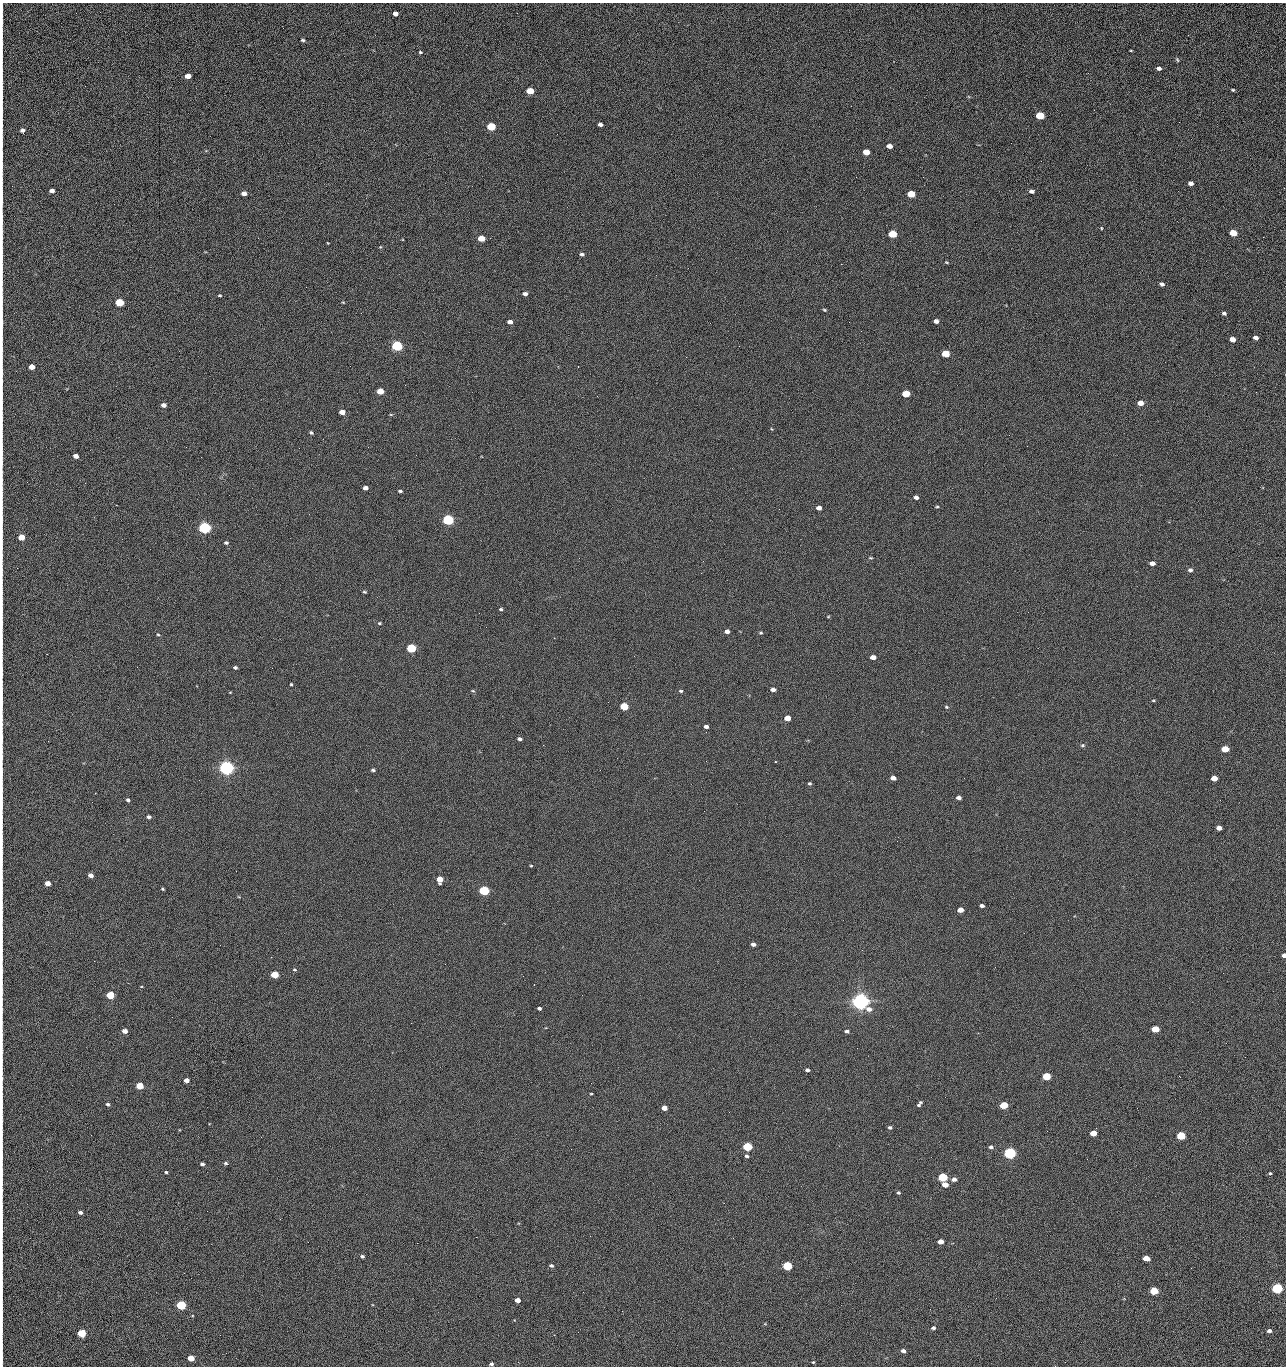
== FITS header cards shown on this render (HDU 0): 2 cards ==
NAXIS1  =                 1284 /fastest changing axis
NAXIS2  =                 1364 /next to fastest changing axis

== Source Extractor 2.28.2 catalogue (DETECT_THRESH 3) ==
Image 1284 x 1364 px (HDU 0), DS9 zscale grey, 1 PNG px = 1 image px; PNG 1288 x 1368 px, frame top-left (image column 1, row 1364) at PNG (2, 3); no overlay
Background 125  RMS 14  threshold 43.3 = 3 sigma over >= 5 px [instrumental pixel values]
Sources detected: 225; all 225 listed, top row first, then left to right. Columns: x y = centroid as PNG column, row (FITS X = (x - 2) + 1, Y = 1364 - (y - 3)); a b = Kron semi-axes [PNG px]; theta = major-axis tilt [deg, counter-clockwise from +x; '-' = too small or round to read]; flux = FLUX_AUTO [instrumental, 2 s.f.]
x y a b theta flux
2 9 18 2 90 2.6e+03
395 13 4 4 - 4.7e+03
2 32 15 2 90 3.1e+03
1188 35 2 2 - 1.3e+03
303 40 4 3 - 1.4e+03
1131 50 3 2 - 7.9e+02
420 52 4 4 - 1.1e+03
2 55 9 2 90 1.6e+03
1177 60 6 4 -68 1.3e+03
1159 68 5 4 - 2.9e+03
188 76 5 4 - 8.8e+03
2 81 19 2 90 3.8e+03
1233 90 4 3 - 1.1e+03
530 91 5 4 - 2.4e+04
2 111 21 2 90 3.7e+03
1040 116 5 4 - 4.5e+04
1179 122 2 2 - 1.1e+03
600 124 5 4 - 3.4e+03
491 126 5 4 - 5.5e+04
22 130 5 4 - 3.2e+03
2 138 12 2 90 2.4e+03
889 146 5 4 - 6.4e+03
866 152 5 4 - 1.6e+04
1041 161 2 2 - 1.8e+03
2 166 20 2 90 3.8e+03
856 177 2 2 - 2.3e+03
923 177 2 2 - 1.8e+04
1191 183 5 4 - 3.8e+03
52 191 4 4 - 4.8e+03
1032 191 5 4 - 2.6e+03
244 193 5 4 - 6.0e+03
2 194 17 2 90 3.1e+03
911 194 5 4 - 2.9e+04
2 222 11 2 90 2.1e+03
1101 228 3 3 - 7.6e+02
1233 233 5 4 - 2.5e+04
892 234 5 4 - 4.3e+04
1263 237 2 2 - 8.6e+02
481 238 5 4 - 2.1e+04
328 243 3 2 - 6.3e+02
380 247 5 4 - 8.0e+02
2 254 17 2 90 2.6e+03
582 254 5 4 - 2.0e+03
947 262 5 3 - 8.7e+02
841 264 2 2 - 2.7e+04
656 275 2 2 - 5.9e+02
1162 284 5 4 - 2.8e+03
306 287 2 2 - 6.9e+02
525 294 5 4 - 3.4e+03
220 295 4 3 - 9.5e+02
119 302 5 4 - 5.3e+04
343 302 5 3 - 7.8e+02
824 310 5 3 - 1.0e+03
1224 313 5 4 - 2.2e+03
936 321 4 4 - 3.9e+03
2 322 14 2 90 2.5e+03
510 322 5 4 - 5.0e+03
849 322 2 2 - 7.3e+02
710 323 2 2 - 3.4e+03
1256 338 5 4 - 4.5e+03
1232 339 5 4 - 9.9e+03
397 346 5 5 - 1.6e+05
739 346 2 2 - 4.6e+02
945 353 5 4 - 4.1e+04
350 366 2 2 - 2.4e+03
31 367 5 4 - 1.1e+04
2 373 15 2 90 2.6e+03
380 391 5 4 - 2.0e+04
1256 392 3 2 - 1.3e+03
906 394 5 4 - 3.4e+04
1140 403 5 4 - 9.9e+03
163 405 5 4 - 4.9e+03
342 412 5 4 - 9.7e+03
2 419 9 2 90 1.3e+03
311 433 4 3 - 1.5e+03
1009 435 2 2 - 3.3e+03
1027 446 2 2 - 4.5e+02
186 447 2 2 - 2.9e+03
2 453 9 2 90 1.8e+03
76 456 4 4 - 6.1e+03
85 483 3 2 - 1.0e+03
365 488 4 4 - 5.4e+03
400 491 5 3 - 1.7e+03
916 497 4 4 - 3.4e+03
937 507 4 3 - 9.9e+02
819 508 5 4 - 4.9e+03
779 509 2 2 - 4.2e+02
2 520 13 2 90 2.0e+03
448 520 5 5 - 2.0e+05
204 528 5 5 - 3.3e+05
21 537 5 4 - 2.0e+04
226 543 5 4 - 1.8e+03
2 546 9 2 90 1.6e+03
870 558 6 3 -8 9.9e+02
1152 563 5 4 - 5.6e+03
1190 570 5 4 - 2.4e+03
364 592 5 3 - 1.2e+03
501 609 4 3 - 1.5e+03
828 616 5 3 - 8.8e+02
379 623 4 3 - 1.1e+03
727 631 5 4 - 5.2e+03
761 633 5 4 - 1.2e+03
158 635 4 3 - 9.2e+02
411 648 5 4 - 9.3e+04
873 657 5 4 - 7.6e+03
235 667 4 3 - 2.0e+03
291 684 3 3 - 1.0e+03
773 689 5 4 - 4.3e+03
473 691 5 3 - 9.0e+02
681 691 5 4 - 1.4e+03
230 693 3 2 - 1.4e+03
1153 700 4 3 - 9.0e+02
2 701 16 2 90 2.6e+03
624 706 5 4 - 5.1e+04
946 707 5 4 - 1.2e+03
787 718 5 4 - 1.5e+04
706 726 4 3 - 3.5e+03
706 732 3 2 - 7.8e+02
2 738 14 2 90 2.2e+03
519 739 4 3 - 2.5e+03
543 745 2 2 - 3.3e+03
1082 745 6 5 - 1.6e+03
1225 749 5 4 - 2.8e+04
2 757 9 2 90 1.5e+03
706 761 2 2 - 2.3e+03
226 768 5 5 - 7.0e+05
373 770 4 3 - 1.5e+03
2 772 14 2 90 2.0e+03
893 778 5 4 - 5.9e+03
1214 778 5 4 - 1.4e+04
810 783 4 4 - 1.3e+03
959 798 4 4 - 4.1e+03
128 800 4 4 - 1.9e+03
2 805 13 2 90 2.1e+03
149 817 4 4 - 2.4e+03
1219 828 4 4 - 6.3e+03
897 841 2 2 - 7.0e+02
531 866 3 2 - 8.5e+02
90 875 4 4 - 5.8e+03
440 879 5 5 - 1.4e+04
47 883 4 4 - 1.0e+04
163 889 3 3 - 1.1e+03
484 891 5 4 - 1.3e+05
982 906 4 3 - 2.9e+03
960 910 5 4 - 9.7e+03
753 944 4 4 - 3.6e+03
1284 955 4 3 - 3.7e+03
294 970 5 3 - 1.0e+03
2 971 10 2 90 1.6e+03
274 975 5 4 - 3.4e+04
523 976 2 2 - 2.0e+03
2 991 10 2 90 1.6e+03
110 995 5 4 - 5.4e+04
860 1001 6 5 - 1.0e+06
539 1008 4 3 - 2.0e+03
411 1023 2 2 - 5.3e+03
1155 1029 5 4 - 3.0e+04
125 1031 4 4 - 6.3e+03
847 1031 5 4 - 2.2e+03
857 1048 2 2 - 1.3e+03
2 1051 9 2 90 1.4e+03
1245 1057 2 2 - 1.8e+03
807 1070 4 3 - 2.2e+03
1046 1076 5 4 - 4.9e+04
1179 1076 2 2 - 2.7e+03
186 1080 4 4 - 6.9e+03
140 1086 5 4 - 3.2e+04
591 1094 3 2 - 8.6e+02
108 1104 4 4 - 1.8e+03
919 1104 6 3 54 2.3e+03
1004 1105 5 4 - 4.5e+04
664 1108 5 4 - 8.9e+03
729 1112 2 2 - 9.7e+02
890 1127 4 4 - 1.8e+03
2 1133 9 2 90 1.3e+03
1093 1133 5 4 - 1.7e+04
91 1135 2 2 - 2.4e+03
1181 1136 5 4 - 6.0e+04
747 1146 5 4 - 8.0e+04
991 1147 5 4 - 2.5e+03
571 1149 2 2 - 9.4e+02
1010 1153 5 4 - 2.8e+05
747 1156 5 4 - 1.7e+03
1087 1159 2 2 - 5.7e+02
226 1163 5 4 - 1.5e+03
202 1164 4 3 - 2.6e+03
2 1172 13 2 90 2.2e+03
166 1172 4 3 - 1.3e+03
1270 1173 4 4 - 9.7e+02
943 1177 5 4 - 8.7e+04
954 1179 5 4 - 4.0e+03
945 1185 5 4 - 9.8e+03
898 1193 4 3 - 1.3e+03
80 1212 4 4 - 2.4e+03
2 1219 19 2 90 3.2e+03
280 1219 2 2 - 2.3e+03
476 1237 2 2 - 8.3e+03
940 1241 5 4 - 9.1e+03
308 1242 2 2 - 1.7e+03
417 1243 2 2 - 5.3e+03
362 1256 5 4 - 1.7e+03
1146 1258 5 4 - 1.4e+04
551 1266 5 4 - 1.9e+03
787 1266 5 4 - 8.3e+04
2 1276 9 2 90 1.7e+03
1277 1288 5 4 - 2.0e+05
1154 1291 5 4 - 4.7e+04
583 1292 2 2 - 5.1e+02
996 1298 2 2 - 2.7e+03
517 1300 4 4 - 7.8e+03
181 1305 5 4 - 1.0e+05
622 1311 3 2 - 8.4e+02
2 1314 28 2 90 4.7e+03
192 1315 4 3 - 1.0e+03
933 1328 5 4 - 2.2e+03
1269 1331 5 4 - 3.4e+03
578 1332 2 2 - 3.5e+03
81 1333 5 4 - 5.6e+04
554 1335 2 2 - 5.3e+02
903 1351 5 4 - 3.6e+03
2 1357 17 2 90 2.4e+03
191 1358 5 4 - 1.9e+04
813 1362 5 4 - 9.0e+02
491 1364 4 3 - 1.9e+03
1055 1366 2 2 - 2.2e+03
At the frame edge (FLAGS 8, measured only in part): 32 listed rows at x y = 2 9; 2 32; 2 55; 2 81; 2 111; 2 138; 2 166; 2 194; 2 222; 2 254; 2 322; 2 373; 2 419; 2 453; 2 520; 2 546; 2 701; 2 738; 2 757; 2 772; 2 805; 1284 955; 2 971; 2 991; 2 1051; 2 1133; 2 1172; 2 1219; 2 1276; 2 1314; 2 1357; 1055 1366

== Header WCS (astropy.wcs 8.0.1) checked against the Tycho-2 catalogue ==
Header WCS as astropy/WCSLIB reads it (CRVAL/CRPIX/CD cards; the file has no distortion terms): RA---TAN/DEC--TAN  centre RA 15:41:40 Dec +51:59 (235.42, +51.98 deg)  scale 1.26 arcsec/px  FOV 26.9' x 28.5'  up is +92 deg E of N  parity flipped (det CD > 0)
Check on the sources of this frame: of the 60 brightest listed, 10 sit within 2.0 arcsec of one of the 11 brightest Tycho-2 stars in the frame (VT <= 12.29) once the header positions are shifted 0.51 arcsec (0.47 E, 0.19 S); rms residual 0.84 arcsec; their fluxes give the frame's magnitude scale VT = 24.51 - 2.5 log10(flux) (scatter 0.17 mag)
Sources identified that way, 10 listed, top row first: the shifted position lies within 2.0 arcsec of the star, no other Tycho-2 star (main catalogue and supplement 1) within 4.0 arcsec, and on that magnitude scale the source's flux lands within +1.5 / -3 mag of the star's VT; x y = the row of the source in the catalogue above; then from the Tycho-2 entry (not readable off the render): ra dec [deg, ICRS J2000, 3 dp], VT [Tycho-2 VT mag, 2 dp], TYC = Tycho-2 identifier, HIP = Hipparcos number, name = IAU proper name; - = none
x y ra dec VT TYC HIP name
397 346 235.614 +52.064 11.61 3489-1132-1 - -
448 520 235.514 +52.049 11.19 3489-1407-1 - -
226 768 235.378 +52.130 9.31 3489-1322-1 76850 -
484 891 235.303 +52.042 11.52 3489-958-1 - -
860 1001 235.232 +51.912 9.59 3489-824-1 - -
1010 1153 235.143 +51.862 10.97 3489-1016-1 - -
943 1177 235.131 +51.886 12.29 3489-908-1 - -
787 1266 235.084 +51.941 11.45 3489-1346-1 - -
1277 1288 235.062 +51.771 11.53 3489-1453-1 - -
181 1305 235.075 +52.152 11.74 3489-912-1 - -